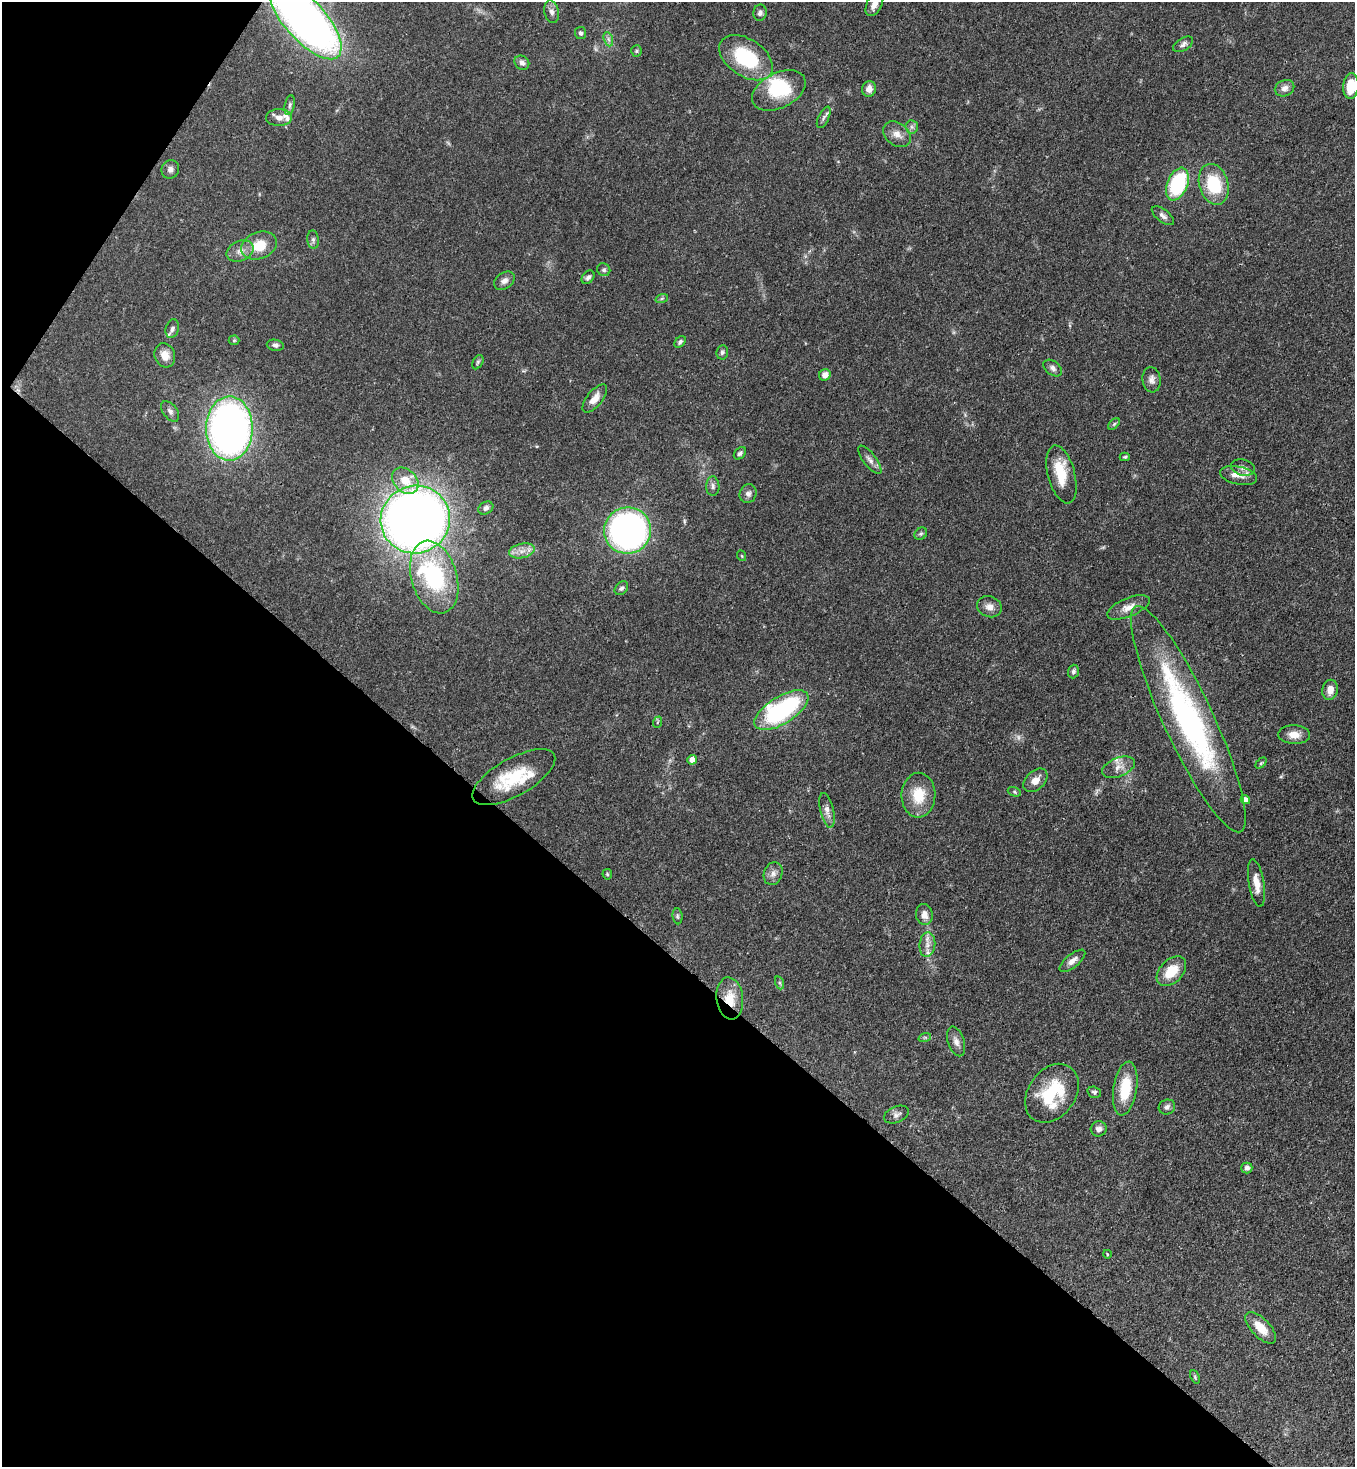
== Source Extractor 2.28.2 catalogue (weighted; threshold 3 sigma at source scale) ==
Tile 9 of 4 x 4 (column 1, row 3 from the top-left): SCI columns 364-1716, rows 1526-2990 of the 5999 x 5977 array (HDU 1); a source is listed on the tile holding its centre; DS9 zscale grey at full resolution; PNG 1357 x 1469 px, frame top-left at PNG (2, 2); each listed source drawn as its Kron ellipse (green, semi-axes under 4 px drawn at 4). Shown black and unused: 37% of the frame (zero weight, under 3 of 4 exposures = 7% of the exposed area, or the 3 px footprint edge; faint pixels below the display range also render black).
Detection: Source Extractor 2.28.2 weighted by HDU 2 'WHT'; one run over the whole footprint, this tile lists its part. Background 0.071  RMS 0.0036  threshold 0.0162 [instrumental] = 3 sigma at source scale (4.5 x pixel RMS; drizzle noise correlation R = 1.50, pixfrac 1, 0.05/0.05 arcsec/px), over >= 5 px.
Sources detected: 109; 2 too faint to see at this stretch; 1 inside a brighter object's white glare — neither listed nor drawn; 6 inside a brighter listed object's ellipse — not listed separately; the other 100 listed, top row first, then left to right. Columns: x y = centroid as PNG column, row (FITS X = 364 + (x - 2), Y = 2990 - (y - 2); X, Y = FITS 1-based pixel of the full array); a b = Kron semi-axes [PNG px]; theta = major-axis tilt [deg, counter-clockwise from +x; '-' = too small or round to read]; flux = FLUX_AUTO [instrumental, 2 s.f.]
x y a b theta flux
874 4 13 7 63 2.8
552 12 11 7 -77 1.6
760 13 8 6 79 1.2
305 19 50 20 -49 240
580 33 6 5 - 0.84
608 39 7 4 -71 0.93
1183 44 11 6 32 1.3
636 51 5 5 - 0.56
746 58 30 18 -34 24
522 63 8 6 -39 1.4
1351 86 13 8 85 8
1285 88 10 8 23 1.9
869 89 8 7 - 2.2
779 90 28 17 27 19
290 105 10 5 79 0.97
824 117 12 5 64 1.2
279 118 13 8 0 2.3
912 127 7 6 - 1.1
897 134 15 11 -39 3.2
170 169 9 8 - 1.5
1177 184 17 10 68 33
1214 184 21 14 -73 17
1163 216 13 6 -38 1.4
313 240 9 6 -84 0.92
259 246 18 13 20 8
240 251 14 10 25 2.8
604 270 7 6 - 0.79
588 277 7 5 49 1
504 281 11 8 34 1.8
662 298 6 4 19 0.62
172 329 9 6 73 1.4
234 340 5 5 - 0.47
680 342 7 4 47 0.82
275 345 8 5 -10 1.1
722 352 7 6 - 0.82
165 355 12 10 -72 3.6
478 362 8 5 61 0.62
1053 368 10 7 -37 1.4
825 375 6 5 - 2.4
1151 380 12 9 -82 1.9
595 398 17 7 51 3.4
170 411 12 7 -52 1.4
1114 424 7 4 45 0.53
229 429 32 23 90 210
740 453 7 5 46 0.91
1125 457 5 4 - 0.5
870 460 17 6 -52 1.8
1243 468 12 8 -14 1.9
1061 474 30 13 -75 10
1239 475 19 9 -11 3.3
405 481 15 11 -43 6.5
713 486 10 6 -88 1.2
748 494 10 8 68 1.6
486 508 8 6 30 1.2
415 520 35 34 - 410
628 531 23 23 - 130
921 534 7 5 42 0.69
522 551 13 7 12 2.7
742 556 5 3 - 0.31
434 577 37 22 -74 37
621 588 8 5 45 0.83
989 607 12 10 -22 2.5
1128 607 23 9 23 3.8
1073 671 7 5 71 0.92
1330 690 10 7 78 3.1
781 710 30 13 32 50
1188 719 124 25 -65 91
658 722 6 3 69 0.42
1294 735 16 9 -3 3.5
692 760 5 4 - 2.5
1261 763 6 4 44 0.49
1118 767 17 9 21 2.9
514 777 46 19 29 18
1035 780 14 9 44 3.1
1014 792 7 4 -21 0.59
918 795 22 17 89 9.6
1245 800 5 4 - 1.7
827 810 18 6 -77 2.3
607 874 5 5 - 0.48
773 874 12 9 71 2
1256 883 24 7 -80 4.4
924 915 10 8 -78 2.5
677 916 8 5 -84 0.68
927 945 12 8 84 2.6
1072 961 15 6 39 2.2
1171 971 17 11 46 8.1
780 983 7 4 -71 0.63
730 998 21 13 -83 7.2
925 1037 6 4 18 0.5
956 1041 15 8 -71 2.1
1125 1089 27 11 81 13
1094 1092 7 5 -16 0.8
1052 1093 32 23 54 20
1167 1107 8 7 - 1.2
896 1115 13 8 22 1.5
1099 1129 8 7 - 1.5
1247 1168 5 5 - 1.3
1107 1254 4 3 - 0.36
1261 1328 20 9 -46 5.7
1195 1377 7 4 -66 0.52
Overlapping masked pixels (flux is a lower limit): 3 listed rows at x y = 305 19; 415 520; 730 998
Isophote crosses this tile's border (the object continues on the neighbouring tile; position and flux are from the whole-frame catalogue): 3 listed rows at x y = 874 4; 305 19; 1351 86